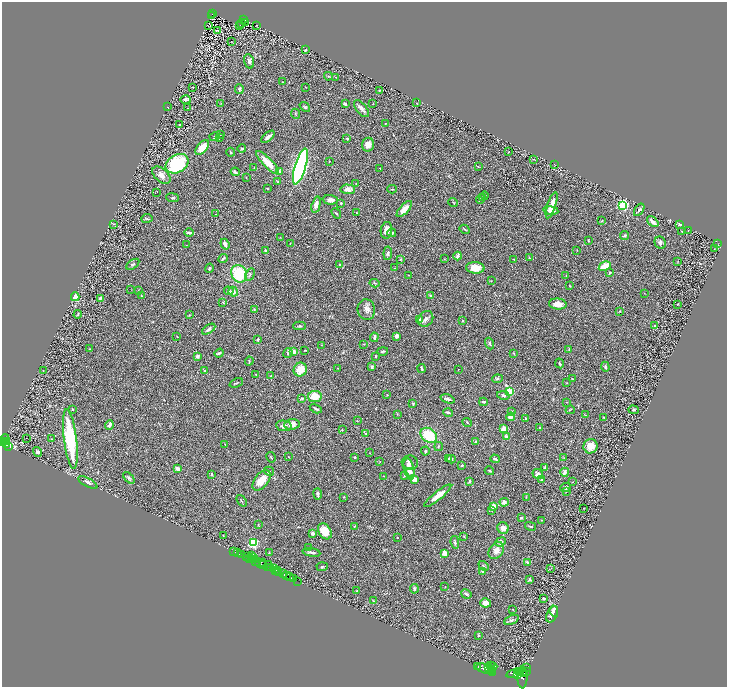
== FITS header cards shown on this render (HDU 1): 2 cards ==
NAXIS1  =                 1450
NAXIS2  =                 1369

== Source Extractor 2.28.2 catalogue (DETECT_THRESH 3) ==
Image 1450 x 1369 px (HDU 1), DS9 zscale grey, zoomed out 1/2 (1 PNG px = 2 x 2 image px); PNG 729 x 689 px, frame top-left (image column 2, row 1369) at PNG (2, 2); each listed source drawn as its Kron ellipse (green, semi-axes under 4 px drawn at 4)
Background 0.398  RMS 0.028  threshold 0.0843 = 3 sigma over >= 5 px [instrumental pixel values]
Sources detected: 375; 39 cannot appear on this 1/2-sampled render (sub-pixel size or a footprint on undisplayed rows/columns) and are neither listed nor drawn; the other 336 listed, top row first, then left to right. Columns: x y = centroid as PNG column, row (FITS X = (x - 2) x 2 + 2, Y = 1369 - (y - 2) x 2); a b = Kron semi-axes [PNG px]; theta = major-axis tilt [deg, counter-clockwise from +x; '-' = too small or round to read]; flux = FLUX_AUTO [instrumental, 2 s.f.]
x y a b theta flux
213 14 3 2 - 36
211 16 2 1 - 6.3
243 19 3 2 - 31
241 23 2 1 - 2.4
246 23 2 1 - 1.5
240 25 2 1 - 1.5
256 25 2 1 - 1.4
209 26 2 1 - 1.1
218 30 2 2 - 63
231 42 2 1 - 1.6
306 50 3 2 - 5.1
249 61 7 4 -74 16
328 76 4 3 - 6.1
336 77 2 2 - 2.2
282 82 2 2 - 1.6
192 87 3 1 - 1.9
306 87 3 1 - 1.9
239 89 5 3 - 7.6
379 91 2 2 - 4.4
186 100 5 3 - 16
221 103 3 3 - 3.3
373 103 2 2 - 2.1
416 103 3 2 - 2.3
345 104 3 2 - 13
167 107 2 2 - 4.3
305 107 6 3 -38 7.9
187 108 2 1 - 1.8
361 108 10 5 -52 21
295 114 5 2 - 3.4
385 123 4 2 - 3.6
179 124 2 1 - 2
220 134 3 2 - 6.1
214 137 5 3 - 4.8
268 137 8 3 40 21
219 138 3 2 - 3.2
347 138 4 3 - 6.1
368 145 7 6 - 36
202 148 9 5 49 72
242 149 4 3 - 6.1
231 152 4 2 - 4
508 152 3 2 - 2.8
533 159 3 2 - 2.1
329 161 2 2 - 3.6
267 162 15 4 -45 91
177 164 12 9 30 380
555 165 3 2 - 2.4
300 166 19 5 73 1900
478 167 4 2 - 2.9
254 168 2 2 - 2.2
380 168 2 2 - 3.1
279 171 4 3 - 10
235 172 4 2 - 11
161 175 11 6 -41 32
246 177 2 1 - 2.3
278 182 3 3 - 6.1
356 184 2 2 - 2.4
267 188 2 2 - 4.5
348 189 7 5 -3 34
392 189 5 2 - 5.5
157 192 3 2 - 2.5
485 196 4 2 - 2.8
482 197 4 3 - 3.4
173 198 6 3 -7 7.8
480 199 5 2 - 5.6
330 200 8 5 -3 22
453 202 5 2 - 2.6
341 203 2 2 - 13
316 205 8 4 75 29
552 205 14 4 72 62
623 205 3 3 - 710
404 209 10 4 47 45
551 210 8 3 -8 32
639 210 7 3 56 11
336 213 6 2 -49 5.6
356 213 2 2 - 7
216 214 2 1 - 1.6
147 218 5 3 - 5.9
602 221 3 2 - 3.4
653 222 7 2 -42 36
114 224 3 2 - 3.4
680 224 2 2 - 9.4
465 229 5 2 - 4.8
386 230 8 5 79 36
688 230 2 2 - 2.2
682 231 3 2 - 2.1
189 233 5 2 - 9.7
392 233 4 3 - 5.8
625 236 5 3 - 7.8
280 237 2 2 - 1.9
588 241 4 3 - 3.9
660 243 6 5 - 16
718 243 2 1 - 1.5
225 244 5 3 - 15
290 244 2 1 - 1.8
186 245 2 2 - 2.2
714 249 2 1 - 1.3
577 250 3 2 - 1.8
266 251 3 3 - 19
388 253 7 4 85 9.1
458 256 4 2 - 34
529 258 3 2 - 4.8
223 259 5 3 - 8.1
400 259 2 2 - 3.1
444 259 2 2 - 1.8
514 259 3 1 - 2.9
678 261 3 2 - 2.4
133 264 7 4 35 11
340 265 3 2 - 4.3
605 266 6 4 31 69
209 268 5 3 - 5
394 268 3 2 - 2.3
475 268 9 5 -2 66
610 272 3 2 - 7.7
239 274 9 7 -60 230
250 275 6 2 62 7.1
409 275 3 2 - 1.9
566 275 2 2 - 1.7
491 281 2 2 - 2.6
375 283 5 3 - 5.8
570 286 3 2 - 4.8
131 290 2 1 - 1.1
138 290 3 2 - 2.8
229 291 5 4 - 10
233 292 5 4 - 28
644 293 2 1 - 1.4
141 296 2 2 - 4.4
430 296 4 3 - 6.6
75 297 4 3 - 76
100 298 2 2 - 40
223 302 3 2 - 4.2
558 304 9 5 -5 38
677 304 2 2 - 5
254 310 3 3 - 4.9
366 310 10 9 - 27
620 311 3 2 - 4.3
78 314 4 3 - 5.1
189 315 3 2 - 3.4
419 319 4 3 - 6.8
426 319 8 7 - 20
462 321 4 2 - 3.8
654 325 2 2 - 8.8
300 326 6 3 1 12
209 329 7 3 35 11
177 336 3 2 - 2.3
397 336 4 3 - 25
374 337 4 2 - 14
258 339 3 3 - 6.4
490 343 6 3 -68 7.4
364 344 3 2 - 2.2
321 345 2 2 - 1.5
90 349 2 2 - 1.6
305 350 2 2 - 5.4
569 350 3 3 - 3.3
383 351 5 3 - 7.9
293 352 4 4 - 34
219 353 5 3 - 9.3
288 353 5 4 - 8.8
514 354 4 2 - 3.5
197 356 4 3 - 14
375 356 2 2 - 15
249 361 4 3 - 4.9
559 363 5 2 - 5.2
372 367 3 2 - 15
605 367 5 3 - 9.1
337 368 3 2 - 1.7
300 369 7 6 - 86
422 369 4 2 - 8.3
458 369 2 2 - 1.6
43 370 3 2 - 2.1
205 371 3 3 - 7.1
256 374 2 2 - 3.2
271 376 2 2 - 5.1
497 379 5 4 - 8.2
572 379 3 2 - 1.9
236 383 7 2 23 5.9
567 383 3 2 - 2.8
509 391 3 3 - 280
387 395 2 2 - 2.4
503 395 6 4 -12 13
315 396 7 5 8 84
302 398 3 2 - 4.9
448 399 7 2 -19 15
483 402 4 3 - 9.6
567 402 3 2 - 2.1
413 404 3 3 - 4
73 409 2 2 - 4.1
316 409 6 2 -29 10
570 410 4 2 - 3.7
633 410 5 4 - 6
511 411 3 3 - 5.1
448 412 5 2 - 9.2
397 414 3 2 - 3
585 415 2 1 - 1.7
510 417 4 4 - 25
603 417 3 2 - 2.7
525 418 3 2 - 4.9
357 421 3 2 - 2.5
467 422 5 2 - 5
292 424 8 5 6 41
109 425 5 3 - 16
284 426 8 5 -10 20
540 428 3 2 - 3.7
504 429 3 2 - 200
342 430 3 3 - 3.7
366 434 3 2 - 3.1
429 435 9 6 -38 210
506 436 3 3 - 18
26 438 2 1 - 1.3
5 439 5 3 - 350
51 439 3 2 - 3
70 439 30 6 -83 530
5 441 2 1 - 210
3 442 4 2 - 480
476 442 2 2 - 40
225 444 2 2 - 1.9
6 445 3 2 - 350
9 446 4 2 - 300
591 446 7 7 - 63
438 447 4 3 - 4.4
425 451 4 3 - 9
38 452 5 4 - 15
370 453 2 2 - 1.9
271 457 5 2 - 3.7
288 457 2 1 - 2.2
355 457 3 2 - 3.6
449 458 3 2 - 4
564 458 3 2 - 2.8
451 459 4 3 - 5.9
495 459 4 2 - 8.7
380 462 2 2 - 2
410 462 8 7 - 18
462 465 3 3 - 5.3
545 467 4 3 - 4.4
177 469 4 3 - 30
409 469 10 5 -77 46
269 471 5 3 - 4.3
489 471 5 2 - 5.3
410 472 5 3 - 19
565 472 4 4 - 23
212 474 4 3 - 5.2
538 474 5 5 - 23
383 476 2 2 - 2.2
404 476 3 2 - 2.9
129 478 7 4 -47 9.5
414 479 4 3 - 32
542 479 4 3 - 6.1
261 480 12 6 52 79
470 481 4 2 - 6.6
88 482 10 4 -29 15
573 482 3 2 - 2
565 487 5 4 - 15
566 492 3 2 - 3.4
318 494 5 3 - 11
438 496 17 4 39 63
344 497 3 2 - 2.7
526 497 3 2 - 2.4
241 501 6 1 -51 3.5
504 502 4 4 - 29
493 506 2 2 - 160
583 508 2 1 - 1.8
492 510 3 2 - 3
521 518 3 3 - 8.1
542 520 3 2 - 2.3
258 525 3 2 - 3.3
354 526 3 2 - 3.3
531 526 5 2 - 6.4
503 528 6 5 - 28
325 531 8 6 -58 90
312 533 3 2 - 22
223 535 3 2 - 2.7
464 536 2 2 - 4.8
397 538 2 2 - 3.9
455 542 6 3 -82 7.6
500 542 5 4 - 21
253 543 3 3 - 790
309 548 3 2 - 2.5
496 550 9 7 52 42
234 551 2 1 - 37
269 552 2 2 - 2.1
311 552 9 3 -11 12
238 553 2 1 - 130
445 553 2 2 - 150
242 555 2 2 - 570
251 556 2 1 - 6.9
246 557 4 3 - 76
254 557 2 1 - 26
250 559 3 2 - 44
254 559 3 2 - 130
256 561 3 1 - 310
263 562 2 1 - 50
527 562 3 3 - 7.2
261 564 7 1 -31 87
264 564 2 2 - 210
269 564 3 2 - 460
484 566 6 3 -44 6.9
267 567 3 1 - 320
322 567 5 4 - 7.9
271 568 3 1 - 360
274 568 3 2 - 560
551 568 3 2 - 1.9
276 570 2 1 - 240
278 570 2 2 - 390
482 571 3 2 - 9.7
279 572 3 1 - 44
283 574 4 2 - 290
286 575 3 1 - 260
289 577 2 1 - 530
293 579 4 2 - 140
530 580 3 3 - 6.9
298 582 3 1 - 15
445 587 3 2 - 2.7
414 589 4 3 - 11
357 591 2 2 - 4.6
466 594 5 3 - 14
543 598 2 2 - 13
373 601 3 2 - 3.1
486 603 5 4 - 34
513 609 2 2 - 3.7
554 611 5 2 - 24
552 614 9 5 64 45
511 620 8 4 23 13
479 635 3 3 - 4.7
490 666 4 2 - 880
478 667 2 1 - 110
493 667 4 3 - 2400
489 668 2 1 - 450
526 668 2 1 - 110
485 669 9 4 -14 6000
493 670 3 2 - 1100
523 672 4 2 - 1200
526 672 4 2 - 630
492 673 3 2 - 1400
514 673 8 3 16 3600
519 673 3 2 - 1000
517 674 4 3 - 3500
522 677 11 5 89 3600
At the frame edge (FLAGS 8, measured only in part): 1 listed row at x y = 3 442
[39 sub-pixel or undisplayed-footprint detections neither listed nor drawn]